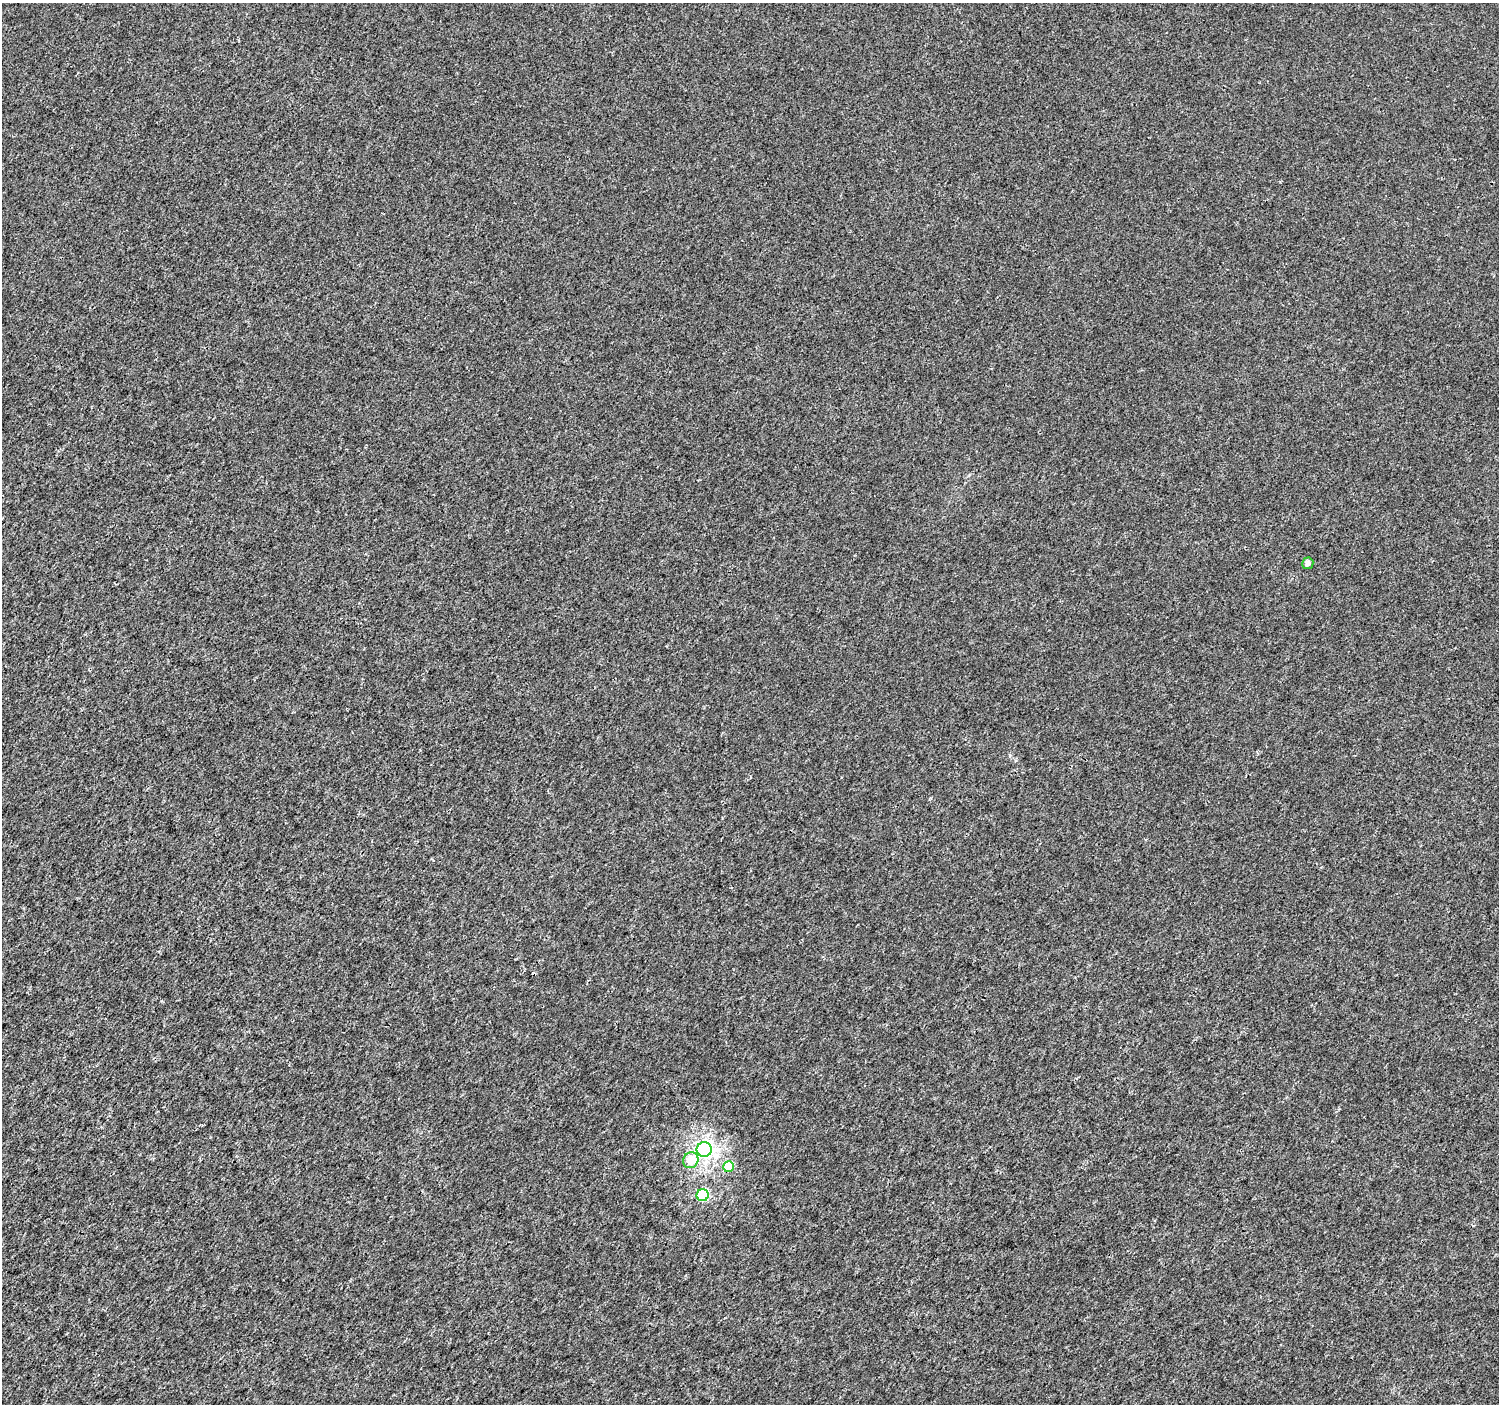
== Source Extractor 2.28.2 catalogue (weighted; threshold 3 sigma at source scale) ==
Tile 7 of 4 x 4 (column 3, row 2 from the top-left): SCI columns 3005-4501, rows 3048-4449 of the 6002 x 6028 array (HDU 1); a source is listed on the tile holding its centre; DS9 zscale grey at full resolution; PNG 1501 x 1406 px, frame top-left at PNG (2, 3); each listed source drawn as its Kron ellipse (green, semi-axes under 4 px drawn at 4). Shown black and unused: <1% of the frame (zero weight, under 3 of 4 exposures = <1% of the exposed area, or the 3 px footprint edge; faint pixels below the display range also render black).
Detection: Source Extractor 2.28.2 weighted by HDU 2 'WHT'; one run over the whole footprint, this tile lists its part. Background 7.00e-05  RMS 0.0018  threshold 0.00813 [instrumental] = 3 sigma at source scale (4.5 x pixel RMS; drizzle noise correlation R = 1.50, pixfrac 1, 0.0396/0.0396 arcsec/px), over >= 5 px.
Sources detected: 5; all 5 listed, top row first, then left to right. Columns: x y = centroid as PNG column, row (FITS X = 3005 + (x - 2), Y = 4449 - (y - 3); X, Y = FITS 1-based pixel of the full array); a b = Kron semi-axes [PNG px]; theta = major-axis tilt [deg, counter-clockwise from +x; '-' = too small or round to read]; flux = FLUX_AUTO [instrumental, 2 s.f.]
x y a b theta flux
1308 563 6 5 - 0.73
704 1149 7 7 - 51
691 1160 8 7 - 3.3
728 1167 5 5 - 4.5
703 1195 6 6 - 12